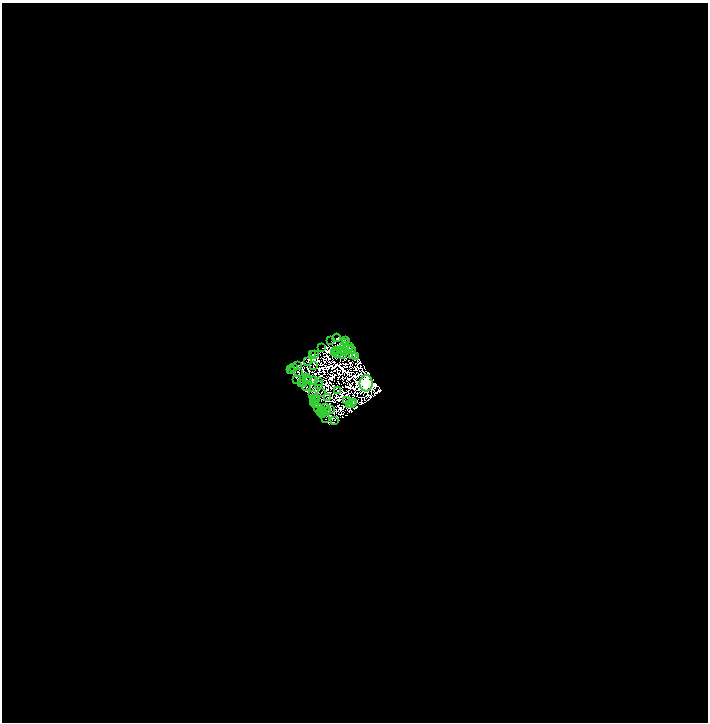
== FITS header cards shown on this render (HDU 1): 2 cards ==
NAXIS1  =                 1412
NAXIS2  =                 1440

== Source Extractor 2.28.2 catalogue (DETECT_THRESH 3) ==
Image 1412 x 1440 px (HDU 1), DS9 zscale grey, zoomed out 1/2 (1 PNG px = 2 x 2 image px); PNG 710 x 724 px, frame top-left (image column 1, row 1439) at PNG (2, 3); each listed source drawn as its Kron ellipse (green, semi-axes under 4 px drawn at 4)
Background 0.032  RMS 1.8e-06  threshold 5.54e-06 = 3 sigma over >= 5 px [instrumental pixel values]
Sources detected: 187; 129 cannot appear on this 1/2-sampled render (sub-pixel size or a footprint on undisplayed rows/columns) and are neither listed nor drawn; the other 58 listed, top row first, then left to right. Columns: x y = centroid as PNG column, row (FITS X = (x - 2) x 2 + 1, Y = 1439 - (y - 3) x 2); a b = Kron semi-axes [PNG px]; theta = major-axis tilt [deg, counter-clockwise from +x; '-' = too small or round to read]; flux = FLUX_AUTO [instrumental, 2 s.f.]
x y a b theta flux
337 338 4 3 - 0.042
345 340 2 1 - 0.33
331 341 2 1 - 0.54
346 343 2 1 - 0.5
345 346 3 2 - 0.15
349 346 3 1 - 0.71
322 348 2 1 - 0.1
348 348 2 1 - 0.32
351 349 3 2 - 0.39
337 350 2 1 - 0.16
342 351 2 1 - 0.14
334 353 3 2 - 0.26
337 353 2 2 - 0.49
345 353 2 1 - 0.31
315 354 2 2 - 0.35
343 354 2 1 - 0.3
352 354 2 1 - 0.42
312 355 2 2 - 1
355 356 2 1 - 0.13
308 361 2 1 - 0.21
297 365 2 1 - 0.24
313 365 2 1 - 0.029
293 368 2 1 - 0.14
290 370 2 1 - 0.5
292 370 2 1 - 0.33
298 372 3 1 - 0.014
306 377 2 1 - 0.17
297 379 2 1 - 0.21
306 379 3 1 - 0.24
309 381 2 1 - 0.29
313 381 2 1 - 0.23
318 381 2 1 - 0.077
366 383 8 6 87 1800
302 384 2 1 - 0.6
304 384 2 1 - 0.27
318 384 2 1 - 0.15
306 386 4 2 - 0.37
338 390 2 1 - 0.13
321 392 3 1 - 0.2
312 395 2 1 - 0.61
328 397 2 1 - 0.1
314 398 2 1 - 0.12
315 400 2 1 - 0.38
346 400 2 1 - 0.27
314 402 4 2 - 1.6
354 403 2 1 - 0.44
315 404 3 2 - 1.5
351 404 3 1 - 0.018
349 405 2 1 - 0.0049
318 408 5 2 - 0.82
325 408 2 1 - 0.22
331 410 3 1 - 0.25
323 411 2 1 - 0.051
328 412 3 1 - 0.073
321 413 2 1 - 0.37
323 414 2 1 - 0.079
325 419 3 1 - 0.87
335 420 2 1 - 0.06
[129 sub-pixel or undisplayed-footprint detections neither listed nor drawn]